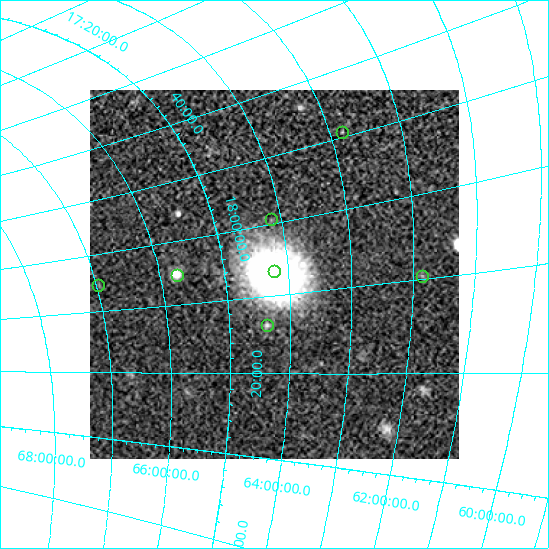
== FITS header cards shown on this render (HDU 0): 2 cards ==
NAXIS1  =                  369
NAXIS2  =                  369

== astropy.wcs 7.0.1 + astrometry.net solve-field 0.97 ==
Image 369 x 369 px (HDU 0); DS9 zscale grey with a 90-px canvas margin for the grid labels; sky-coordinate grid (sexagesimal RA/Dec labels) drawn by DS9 from the SOLVED WCS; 7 Tycho-2 reference stars matched to detected sources circled (green)
Header WCS: none
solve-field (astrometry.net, Tycho-2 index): SOLVED blind (the file carries no WCS)
Solved WCS: RA---TAN-SIP/DEC--TAN-SIP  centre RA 18:07:06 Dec +64:13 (271.78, +64.22 deg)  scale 56.5 x 54.7 arcsec/px (non-square pixels)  FOV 347.6' x 336.3'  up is -97 deg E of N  parity normal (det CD < 0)
(file carries no celestial WCS; the grid is the blind solution)
Tycho-2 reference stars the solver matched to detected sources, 7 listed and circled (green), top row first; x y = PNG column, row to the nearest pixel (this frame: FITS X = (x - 90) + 1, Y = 369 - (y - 90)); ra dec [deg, ICRS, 3 dp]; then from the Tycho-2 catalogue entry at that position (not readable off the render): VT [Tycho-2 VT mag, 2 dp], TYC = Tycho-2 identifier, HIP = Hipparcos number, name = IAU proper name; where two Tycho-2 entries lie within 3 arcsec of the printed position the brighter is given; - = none
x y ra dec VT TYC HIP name
342 132 267.266 +62.799 6.74 4204-1652-1 87211 -
271 219 269.807 +64.143 7.31 4208-1817-1 88071 -
274 271 271.669 +64.221 6.79 4209-2019-1 88716 -
177 275 271.313 +65.723 7.08 4213-1525-1 88587 -
422 276 272.472 +61.881 7.31 4205-734-1 88998 -
98 285 271.297 +66.946 6.93 4213-75-1 88583 -
267 325 273.474 +64.397 5.04 4209-2018-1 89348 -